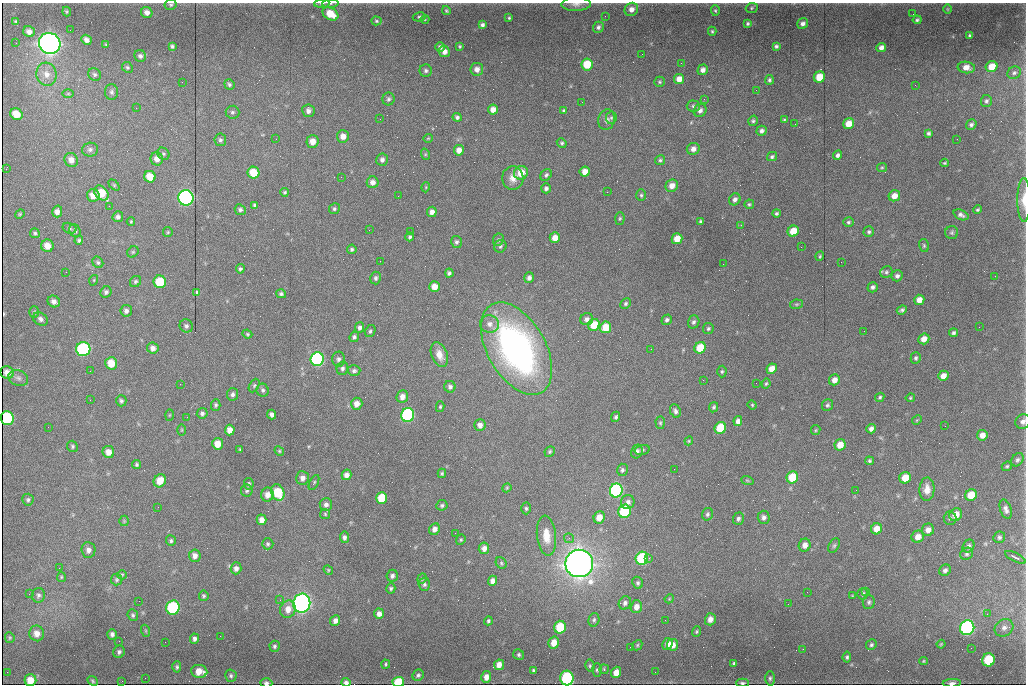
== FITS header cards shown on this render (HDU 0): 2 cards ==
NAXIS1  =                 1024
NAXIS2  =                  682

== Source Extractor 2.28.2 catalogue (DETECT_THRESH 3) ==
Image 1024 x 682 px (HDU 0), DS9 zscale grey, 1 PNG px = 1 image px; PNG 1028 x 686 px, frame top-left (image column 1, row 682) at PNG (2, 3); each listed source drawn as its Kron ellipse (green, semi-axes under 4 px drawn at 4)
Background 8160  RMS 78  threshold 234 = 3 sigma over >= 5 px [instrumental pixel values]
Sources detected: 436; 1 with non-positive FLUX_AUTO (blend fragments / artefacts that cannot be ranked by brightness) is neither listed nor drawn; the other 435 listed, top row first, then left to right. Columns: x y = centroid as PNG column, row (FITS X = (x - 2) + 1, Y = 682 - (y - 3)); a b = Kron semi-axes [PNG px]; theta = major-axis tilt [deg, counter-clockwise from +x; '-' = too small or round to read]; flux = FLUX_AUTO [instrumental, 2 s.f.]
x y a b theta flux
322 3 8 3 4 1.1e+04
330 4 8 3 4 1.0e+04
576 4 14 7 1 2.6e+04
171 5 6 5 - 9.8e+03
752 8 6 4 24 7.7e+03
631 9 7 6 - 3.2e+04
947 9 5 3 - 4.6e+03
446 10 4 3 - 7.3e+03
67 11 5 4 - 7.0e+03
715 11 5 4 - 7.0e+03
147 12 6 5 - 2.7e+04
330 14 8 6 -30 1.0e+05
913 14 2 2 - 2.1e+03
605 16 2 2 - 2.9e+03
419 17 6 4 9 8.9e+03
509 18 3 3 - 5.9e+03
425 19 4 3 - 4.2e+03
917 20 4 3 - 8.9e+03
376 21 5 4 - 7.5e+03
16 22 4 3 - 8.3e+03
748 23 4 3 - 8.0e+03
803 23 6 5 - 1.9e+04
482 25 4 4 - 1.5e+04
598 27 6 5 - 1.4e+04
70 30 2 2 - 4.6e+03
712 31 4 4 - 7.1e+03
29 32 6 5 - 2.6e+04
970 35 3 3 - 7.4e+03
86 40 5 4 - 2.3e+04
16 43 2 2 - 3.3e+03
50 43 11 10 - 3.7e+06
106 45 4 4 - 5.3e+03
172 46 4 3 - 9.6e+03
460 46 3 3 - 6.5e+03
776 46 4 3 - 9.9e+03
440 47 5 4 - 1.7e+04
881 48 5 4 - 2.5e+04
444 52 6 5 - 3.0e+04
642 54 2 2 - 2.9e+03
140 56 6 5 - 1.5e+04
681 63 2 2 - 2.8e+03
587 65 6 6 - 1.5e+05
127 67 6 5 - 8.2e+03
966 67 8 5 -7 4.0e+04
992 67 6 5 - 7.8e+04
477 69 6 6 - 3.2e+04
703 70 5 5 - 2.4e+04
426 71 6 6 - 1.3e+04
1014 73 7 6 - 1.2e+04
46 74 11 10 - 5.0e+04
94 74 7 6 - 1.2e+04
819 77 6 5 - 1.1e+05
679 79 5 5 - 4.9e+04
769 80 5 4 - 1.1e+04
182 82 2 2 - 1.8e+04
660 82 5 5 - 8.1e+03
229 84 5 4 - 1.1e+04
915 85 3 2 - 5.4e+03
756 90 2 2 - 3.1e+03
111 92 8 6 -88 1.4e+04
68 94 6 4 0 6.8e+03
388 99 6 6 - 1.2e+04
704 99 2 2 - 1.5e+04
986 101 6 5 - 1.1e+04
582 102 2 2 - 2.2e+03
693 106 6 5 - 1.1e+04
136 108 2 2 - 2.8e+03
493 110 5 5 - 3.9e+04
700 110 7 6 - 2.0e+04
308 111 6 6 - 2.1e+04
564 111 4 4 - 9.3e+03
232 112 7 6 - 1.2e+04
16 114 6 5 - 7.0e+04
457 117 4 4 - 1.3e+04
611 118 6 5 - 9.1e+03
380 119 2 2 - 2.1e+03
606 120 10 8 74 2.3e+04
784 120 4 3 - 6.1e+03
753 121 5 4 - 8.6e+03
795 124 2 2 - 3.3e+03
849 124 6 5 - 7.1e+04
971 125 5 5 - 1.3e+04
762 131 5 5 - 1.8e+04
929 133 4 4 - 1.0e+04
343 136 6 6 - 3.9e+04
428 138 4 4 - 4.9e+03
276 139 2 2 - 2.3e+03
957 139 2 2 - 3.0e+03
220 140 6 6 - 1.2e+04
312 141 6 6 - 4.8e+04
562 143 5 4 - 9.0e+03
90 149 8 7 - 1.6e+04
693 149 6 6 - 2.7e+04
459 150 5 5 - 3.5e+04
163 154 6 5 - 9.8e+03
425 154 6 4 -72 6.3e+03
838 155 5 4 - 1.5e+04
772 157 5 4 - 1.0e+04
157 159 7 6 - 3.4e+04
71 160 7 6 - 3.5e+04
382 160 6 6 - 1.7e+04
660 160 5 5 - 1.0e+04
945 163 4 3 - 6.1e+03
882 167 5 4 - 6.8e+03
6 169 3 2 - 3.4e+03
585 172 5 5 - 4.5e+04
253 173 6 6 - 1.1e+05
521 173 7 6 - 7.4e+04
546 175 6 5 - 1.2e+04
150 177 6 5 - 8.0e+04
341 177 2 2 - 2.8e+03
513 178 11 10 - 4.6e+04
373 182 6 6 - 2.9e+04
114 185 6 4 -45 7.0e+03
672 186 6 6 - 4.5e+04
426 187 5 3 - 4.2e+03
546 188 5 5 - 1.5e+04
285 192 4 4 - 7.8e+03
607 192 2 2 - 7.0e+03
101 193 8 6 -49 1.4e+05
93 195 6 6 - 5.4e+04
641 195 6 5 - 9.6e+03
398 196 2 2 - 2.4e+03
894 196 6 5 - 4.8e+04
186 198 8 7 - 1.5e+06
735 199 6 5 - 2.0e+04
1024 200 22 6 -90 6.6e+04
749 204 5 4 - 7.3e+03
254 205 4 4 - 8.4e+03
109 206 3 2 - 3.8e+03
334 209 6 5 - 9.9e+03
240 210 6 5 - 1.3e+04
978 210 4 3 - 7.2e+03
57 211 6 5 - 2.6e+04
432 212 5 5 - 2.4e+04
776 213 4 4 - 9.2e+03
20 214 5 4 - 6.1e+03
961 215 8 5 -23 1.6e+04
118 217 5 5 - 1.7e+04
620 218 6 5 - 7.9e+03
131 221 4 4 - 5.3e+03
701 221 3 3 - 7.4e+03
848 222 5 4 - 1.0e+04
741 225 3 3 - 4.4e+03
69 228 7 5 -18 1.1e+04
369 230 2 2 - 6.8e+03
75 231 7 5 -59 1.1e+04
410 231 2 2 - 3.2e+03
793 231 6 5 - 9.8e+04
168 232 5 4 - 6.0e+03
869 232 5 5 - 9.9e+03
35 233 5 5 - 8.6e+03
952 233 6 6 - 1.1e+04
410 237 4 3 - 9.9e+03
555 238 5 5 - 5.1e+04
677 239 5 5 - 7.5e+04
79 240 4 4 - 8.5e+03
498 240 6 5 - 1.1e+04
456 242 6 5 - 1.2e+04
47 246 6 6 - 5.5e+04
500 246 6 6 - 1.1e+04
924 246 6 5 - 8.3e+03
801 247 2 2 - 2.7e+03
352 249 5 5 - 9.7e+03
133 252 6 5 - 8.2e+03
820 256 5 3 - 6.4e+03
380 261 2 2 - 3.9e+03
98 262 6 5 - 1.0e+04
841 262 2 2 - 1.4e+04
723 264 3 2 - 4.1e+03
240 269 5 4 - 1.1e+04
66 272 2 2 - 3.6e+03
886 272 6 5 - 1.1e+04
449 273 4 4 - 1.3e+04
897 276 5 5 - 1.5e+04
995 276 2 2 - 2.9e+03
376 278 6 5 - 1.3e+04
529 278 5 5 - 1.9e+04
94 280 5 3 - 4.7e+03
136 281 6 5 - 9.5e+03
160 282 6 6 - 2.0e+05
434 287 5 5 - 5.3e+04
873 287 5 5 - 1.4e+04
106 292 6 5 - 1.3e+04
197 292 4 3 - 6.7e+03
281 294 5 4 - 1.1e+04
919 300 5 5 - 4.1e+04
54 301 6 5 - 2.4e+04
626 303 6 4 47 1.0e+04
797 304 6 4 10 8.0e+03
902 310 5 4 - 1.1e+04
126 311 6 6 - 1.7e+04
34 312 6 5 - 8.9e+03
40 319 8 6 -37 1.8e+04
587 319 6 6 - 2.2e+04
667 320 5 5 - 1.3e+04
694 322 7 5 69 1.4e+04
490 324 9 8 - 3.0e+04
594 325 6 5 - 1.1e+05
186 326 7 6 - 1.4e+04
359 327 5 4 - 1.6e+04
606 327 6 5 - 1.4e+05
979 327 2 2 - 3.2e+03
708 329 5 5 - 9.3e+03
370 331 6 5 - 9.2e+03
864 331 2 2 - 2.4e+03
954 333 4 4 - 1.2e+04
247 334 5 4 - 6.4e+03
354 337 5 4 - 1.2e+04
924 339 6 5 - 4.4e+04
153 348 6 5 - 2.7e+04
700 348 6 5 - 1.4e+05
83 349 7 7 - 6.4e+05
517 349 50 29 -60 1.8e+06
651 349 2 2 - 1.7e+04
439 355 13 8 -69 4.9e+04
916 358 6 5 - 1.0e+04
317 359 7 6 - 9.3e+05
338 359 7 6 - 1.7e+04
111 363 6 6 - 9.3e+04
342 368 7 5 76 1.5e+04
772 369 5 5 - 4.8e+04
90 371 2 2 - 4.1e+03
354 371 6 5 - 1.4e+04
722 372 6 4 88 8.0e+03
7 373 7 6 - 1.8e+04
943 376 5 5 - 3.9e+04
18 378 10 7 -21 1.9e+04
703 380 3 2 - 3.6e+03
834 380 6 5 - 3.4e+04
756 383 2 2 - 2.7e+04
180 384 2 2 - 1.1e+04
766 384 5 3 - 7.6e+03
254 385 7 5 63 9.1e+03
450 387 6 5 - 1.5e+04
263 390 6 6 - 1.2e+04
233 394 6 5 - 1.4e+04
402 397 6 5 - 3.4e+04
880 397 5 4 - 7.8e+03
910 398 4 4 - 6.5e+03
90 400 2 2 - 3.1e+03
121 401 6 5 - 1.0e+04
357 404 6 5 - 3.8e+04
216 405 6 5 - 9.4e+03
752 405 5 4 - 6.0e+03
827 405 6 5 - 1.1e+04
440 407 5 4 - 7.3e+03
714 407 5 4 - 9.2e+03
675 411 7 5 -65 1.4e+04
202 413 5 5 - 1.4e+04
169 415 6 4 88 5.0e+03
272 415 5 4 - 2.0e+04
408 415 7 6 - 7.6e+05
187 417 3 2 - 6.3e+03
616 417 5 4 - 9.9e+03
7 418 7 6 - 4.0e+05
917 420 5 4 - 7.1e+03
738 421 5 4 - 2.6e+04
1023 421 8 7 - 2.1e+04
660 423 6 4 -88 8.0e+03
480 425 6 5 - 2.9e+04
945 426 2 2 - 3.3e+03
48 427 2 2 - 3.2e+03
720 428 6 5 - 1.9e+05
871 429 5 4 - 2.1e+04
182 430 6 4 89 5.0e+03
230 430 5 5 - 4.3e+04
816 430 5 4 - 6.6e+03
982 435 5 5 - 3.6e+04
689 441 4 4 - 5.8e+03
218 444 6 5 - 6.2e+04
840 445 6 5 - 6.9e+04
72 446 6 5 - 8.7e+03
240 449 3 3 - 5.4e+03
642 450 7 4 15 9.3e+03
279 451 5 4 - 6.1e+03
550 451 5 5 - 8.0e+03
637 451 7 5 66 1.6e+04
108 452 6 5 - 4.5e+04
1017 460 7 5 55 1.3e+04
869 461 4 4 - 9.1e+03
137 465 4 4 - 8.4e+03
1007 466 5 4 - 8.0e+03
674 469 2 2 - 3.0e+03
622 470 6 5 - 1.3e+04
442 473 4 3 - 7.2e+03
347 475 5 5 - 3.1e+04
792 477 6 5 - 1.6e+05
302 478 7 6 - 2.6e+04
905 478 6 5 - 8.3e+04
747 480 6 4 -19 6.3e+03
160 481 7 6 - 6.7e+04
314 483 8 3 63 7.1e+03
249 484 6 4 -84 8.5e+03
507 488 5 4 - 5.7e+03
927 489 12 7 88 4.6e+04
247 490 6 6 - 1.1e+04
616 490 7 6 - 8.5e+05
856 490 3 2 - 4.1e+03
278 492 8 6 -64 1.7e+05
267 495 7 6 - 4.0e+04
971 495 6 5 - 9.9e+04
381 498 6 5 - 1.5e+05
28 500 6 5 - 1.1e+04
628 502 7 7 - 2.1e+04
326 504 6 6 - 1.9e+04
442 505 5 5 - 9.8e+03
158 507 3 2 - 5.3e+03
526 508 6 4 -88 9.0e+03
1006 509 10 5 -71 1.9e+04
625 511 7 6 - 4.1e+05
325 514 5 5 - 6.8e+03
707 514 6 5 - 1.1e+04
956 515 7 6 - 5.8e+04
599 517 6 5 - 5.6e+04
764 517 6 6 - 1.8e+04
950 518 7 6 - 1.2e+04
738 519 6 5 - 1.4e+04
262 520 5 5 - 3.4e+04
124 521 5 5 - 7.7e+03
434 529 6 5 - 2.7e+04
877 529 5 5 - 5.7e+04
928 530 6 6 - 3.1e+04
455 533 2 2 - 5.6e+03
546 536 20 9 -84 8.3e+04
344 537 6 4 -84 1.5e+04
918 537 6 6 - 4.3e+04
999 537 6 5 - 1.1e+04
569 538 5 5 - 1.1e+04
461 540 5 4 - 7.3e+03
171 541 5 5 - 1.0e+04
268 544 6 5 - 9.7e+03
805 545 6 6 - 3.5e+04
834 546 8 5 62 1.1e+04
969 546 7 5 59 1.4e+04
484 548 6 5 - 2.8e+04
88 550 8 7 - 2.5e+04
967 554 7 5 33 1.2e+04
195 556 6 5 - 2.6e+04
1015 557 11 3 -27 1.7e+04
642 558 7 6 - 5.7e+05
649 558 2 2 - 9.0e+03
501 563 6 5 - 8.9e+03
579 563 14 14 - 5.6e+06
59 568 2 2 - 3.0e+03
236 568 6 5 - 2.1e+04
328 570 5 4 - 5.8e+03
945 570 6 5 - 1.6e+04
122 575 5 4 - 6.5e+03
392 576 6 5 - 1.4e+04
61 577 5 4 - 6.4e+03
422 579 5 4 - 7.6e+03
117 580 6 5 - 9.6e+03
493 581 5 4 - 2.7e+04
638 583 6 5 - 1.0e+04
424 584 6 5 - 1.2e+04
391 588 5 4 - 9.2e+03
807 592 3 2 - 3.9e+03
866 592 3 3 - 4.8e+03
29 594 3 2 - 4.9e+03
863 594 5 5 - 9.4e+03
38 595 7 6 - 1.4e+04
204 596 5 4 - 8.0e+03
853 596 4 3 - 4.6e+03
669 599 5 3 - 4.6e+03
280 600 2 2 - 2.9e+03
139 601 2 2 - 2.9e+03
869 602 7 6 - 1.2e+04
302 603 9 8 - 2.4e+06
625 603 7 6 - 1.5e+04
788 604 2 2 - 3.7e+03
636 607 6 5 - 3.7e+04
173 608 7 6 - 5.5e+05
288 609 9 7 70 4.8e+04
379 614 5 5 - 3.0e+04
987 614 2 2 - 3.0e+03
133 615 6 5 - 1.0e+04
710 619 6 5 - 3.1e+04
335 620 5 5 - 2.5e+04
594 620 7 5 73 1.1e+04
665 620 2 2 - 1.7e+04
488 621 4 3 - 7.8e+03
560 627 6 5 - 2.0e+05
967 628 7 7 - 1.2e+06
1004 628 10 8 35 2.7e+04
146 631 6 4 -72 7.1e+03
696 632 5 4 - 7.0e+03
37 633 8 7 - 3.9e+04
112 634 5 5 - 1.6e+04
220 636 2 2 - 4.6e+03
10 638 5 4 - 6.7e+03
195 639 5 4 - 1.5e+04
119 641 2 2 - 5.8e+04
165 642 2 2 - 4.9e+03
554 643 6 5 - 5.7e+04
668 644 6 5 - 3.4e+04
941 644 4 3 - 5.9e+03
637 645 5 4 - 7.0e+03
673 645 6 5 - 3.8e+04
871 645 6 5 - 1.0e+04
275 646 5 5 - 1.1e+04
630 647 2 2 - 3.4e+03
971 648 2 2 - 1.0e+04
803 649 3 3 - 6.1e+03
119 652 6 5 - 1.4e+04
519 655 6 5 - 9.9e+03
847 657 5 4 - 1.0e+04
988 660 6 6 - 2.6e+05
924 661 4 4 - 5.7e+03
734 663 4 4 - 8.6e+03
386 664 4 3 - 6.9e+03
499 665 5 5 - 3.7e+04
590 666 6 4 -78 8.2e+03
177 667 5 4 - 1.0e+04
604 669 5 4 - 7.4e+03
533 670 4 4 - 8.9e+03
597 670 7 5 89 1.0e+04
199 671 8 6 -6 6.8e+04
7 672 2 2 - 5.4e+03
616 672 6 5 - 5.1e+04
655 672 2 2 - 3.2e+03
418 675 6 5 - 1.1e+04
231 676 6 6 - 1.1e+04
486 677 6 5 - 3.4e+04
145 678 2 2 - 7.4e+03
567 678 7 6 - 5.8e+05
770 678 7 5 89 1.2e+04
30 680 6 6 - 6.4e+04
92 681 6 4 -43 7.1e+03
122 681 2 2 - 3.0e+03
346 682 4 4 - 1.7e+04
398 682 6 5 - 1.8e+05
266 683 6 4 -3 1.5e+04
742 683 6 3 0 1.1e+04
952 683 9 4 3 1.5e+04
At the frame edge (FLAGS 8, measured only in part): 13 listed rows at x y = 322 3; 330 4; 576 4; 171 5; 1024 200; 1023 421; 567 678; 30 680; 346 682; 398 682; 266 683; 742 683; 952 683
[1 non-positive-flux detection neither listed nor drawn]